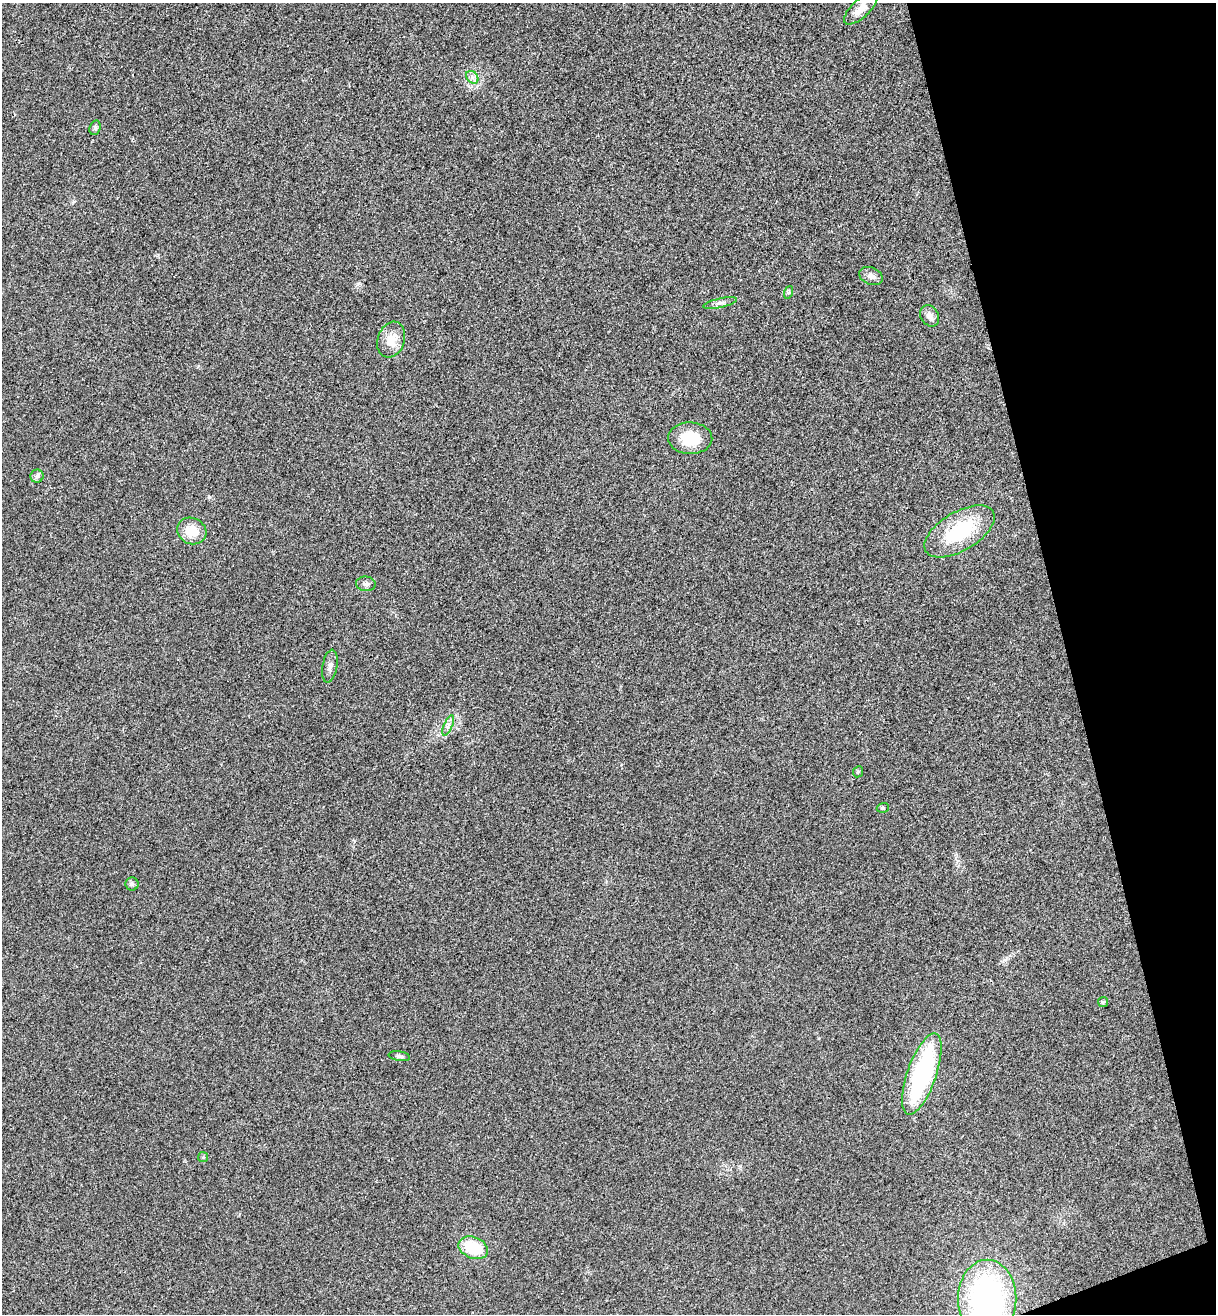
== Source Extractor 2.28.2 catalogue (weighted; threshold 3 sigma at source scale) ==
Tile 12 of 4 x 4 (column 4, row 3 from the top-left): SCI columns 3812-5025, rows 1370-2681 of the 5322 x 5365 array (HDU 1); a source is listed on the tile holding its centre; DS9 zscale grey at full resolution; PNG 1218 x 1316 px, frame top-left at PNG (2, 3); each listed source drawn as its Kron ellipse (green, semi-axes under 4 px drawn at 4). Shown black and unused: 13% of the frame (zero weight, under 3 of 4 exposures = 6% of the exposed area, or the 3 px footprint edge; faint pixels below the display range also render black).
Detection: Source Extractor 2.28.2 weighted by HDU 2 'WHT'; one run over the whole footprint, this tile lists its part. Background 0.0194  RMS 0.0064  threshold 0.0286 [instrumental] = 3 sigma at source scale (4.5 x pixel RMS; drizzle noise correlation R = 1.50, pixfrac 1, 0.05/0.05 arcsec/px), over >= 5 px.
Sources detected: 24; all 24 listed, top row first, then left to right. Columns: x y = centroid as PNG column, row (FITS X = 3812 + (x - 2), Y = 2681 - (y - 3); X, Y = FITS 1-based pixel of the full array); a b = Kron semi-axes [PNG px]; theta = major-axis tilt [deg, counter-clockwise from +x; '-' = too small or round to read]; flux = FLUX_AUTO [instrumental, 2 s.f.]
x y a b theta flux
861 9 21 9 43 7.1
472 77 7 5 -47 1.9
95 128 7 5 71 1.4
871 276 12 8 -22 3.4
789 292 6 4 71 1
720 303 17 4 13 2.6
930 316 11 9 -59 4
391 340 18 13 72 10
690 438 22 16 -1 20
37 476 6 6 - 1.7
192 531 15 13 -26 12
959 531 39 19 31 42
366 584 10 7 -5 2.4
330 666 16 7 80 3.5
448 725 11 4 67 2.1
858 772 6 4 65 0.99
883 808 6 4 19 0.91
132 884 6 6 - 1.5
1103 1002 5 5 - 0.87
399 1056 11 4 -9 1.7
922 1074 42 14 71 88
203 1157 5 5 - 0.85
473 1248 15 10 -22 25
987 1299 39 29 90 140
Isophote crosses this tile's border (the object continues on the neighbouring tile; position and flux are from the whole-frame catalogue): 1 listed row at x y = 987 1299
Unlisted compact peaks at least as high as the median listed source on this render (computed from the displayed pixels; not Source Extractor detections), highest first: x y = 209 497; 158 255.